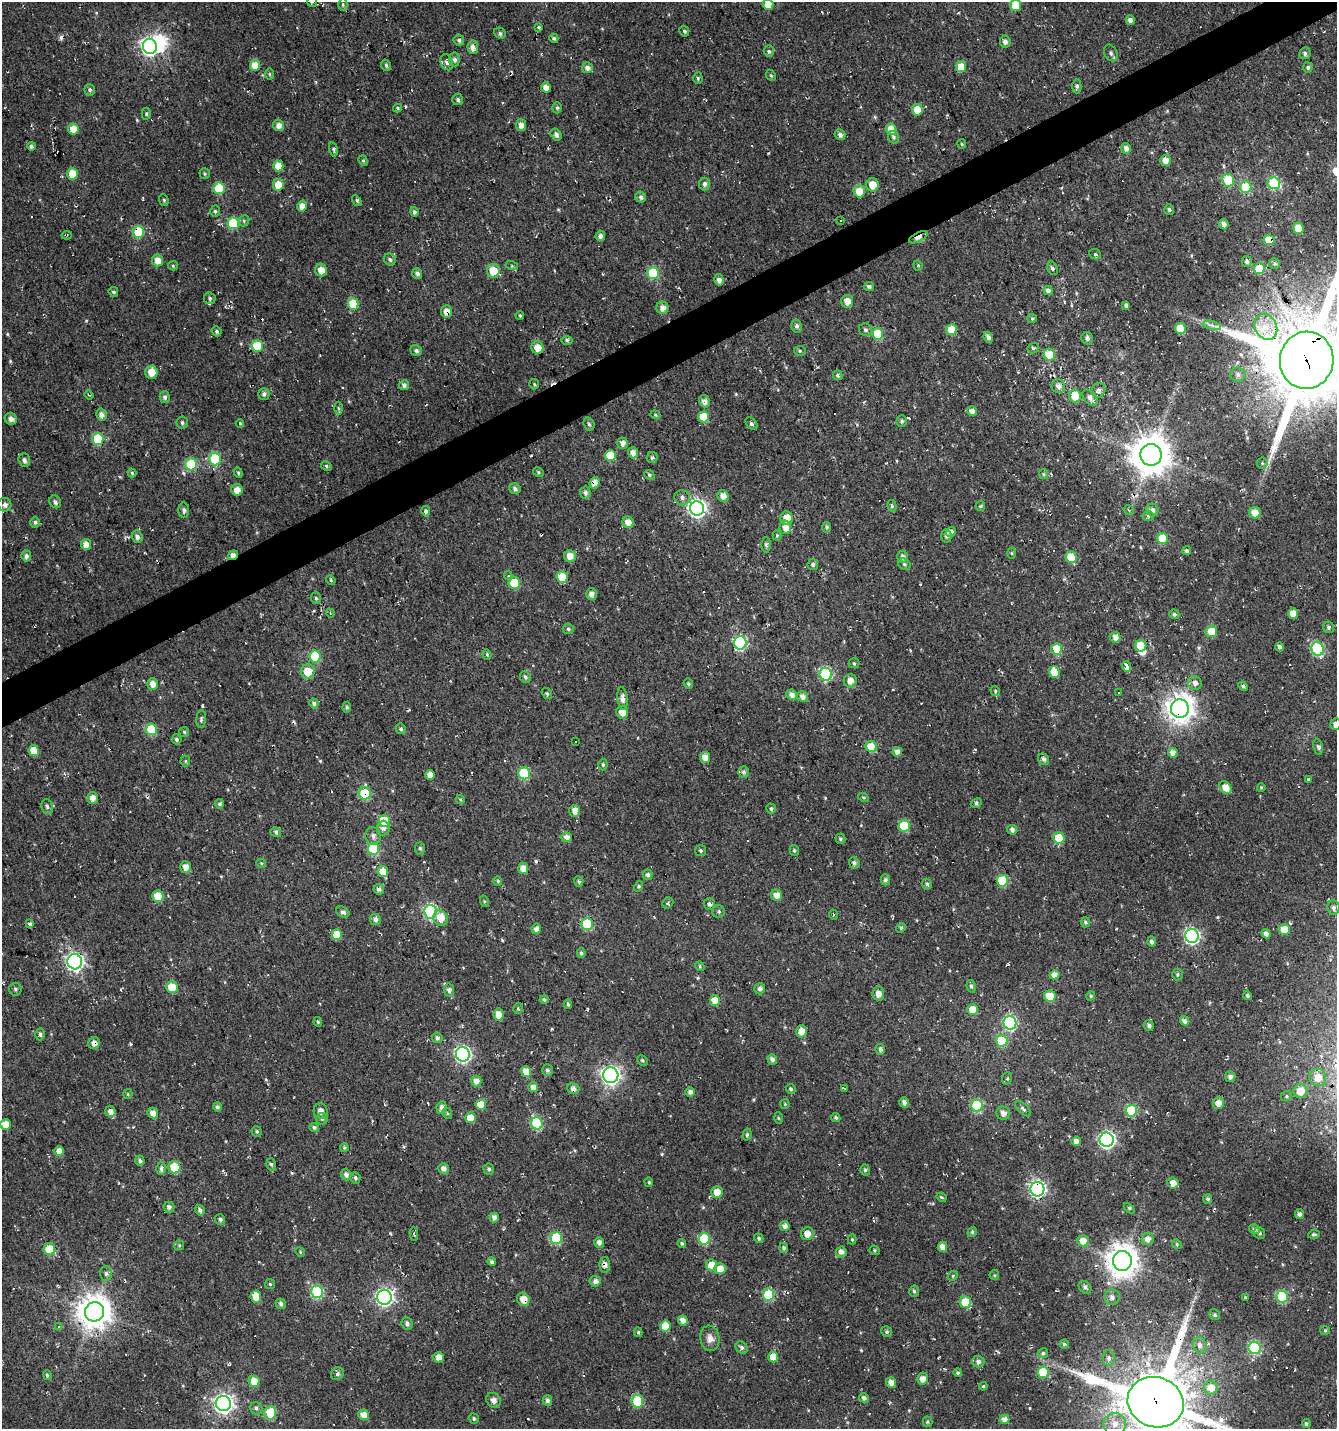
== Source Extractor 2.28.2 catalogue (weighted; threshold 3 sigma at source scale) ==
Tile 10 of 4 x 4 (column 2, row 3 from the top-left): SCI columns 1486-2820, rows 1429-2855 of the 5583 x 5711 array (HDU 1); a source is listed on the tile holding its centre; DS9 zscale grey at full resolution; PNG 1339 x 1431 px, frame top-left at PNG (2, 2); each listed source drawn as its Kron ellipse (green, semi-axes under 4 px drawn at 4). Shown black and unused: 3% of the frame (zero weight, under 3 of 4 exposures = <1% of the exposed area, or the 3 px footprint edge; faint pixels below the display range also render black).
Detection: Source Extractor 2.28.2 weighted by HDU 2 'WHT'; one run over the whole footprint, this tile lists its part. Background -0.00333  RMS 0.01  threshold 0.0457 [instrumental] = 3 sigma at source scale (4.5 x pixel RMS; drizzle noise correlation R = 1.50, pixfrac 1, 0.0396/0.0396 arcsec/px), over >= 5 px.
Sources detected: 577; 2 inside a brighter object's white glare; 28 cosmic-ray / hot-pixel residue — neither listed nor drawn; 1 inside a brighter listed object's ellipse — not listed separately; of the other 546, all 500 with FLUX_AUTO >= 1.1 (the completeness limit of this list) listed and drawn (46 fainter detections not listed), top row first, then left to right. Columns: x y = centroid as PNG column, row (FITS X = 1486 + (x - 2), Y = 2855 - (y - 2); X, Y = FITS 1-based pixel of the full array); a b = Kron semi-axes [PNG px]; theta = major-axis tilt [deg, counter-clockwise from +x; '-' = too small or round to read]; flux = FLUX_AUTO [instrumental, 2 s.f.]
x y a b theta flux
312 2 5 5 - 2
768 4 5 5 - 13
343 5 6 4 -90 1.7
1016 5 6 5 - 29
1130 20 5 4 - 4.9
539 27 3 3 - 1.7
684 31 5 4 - 2
500 33 6 5 - 2.1
554 38 4 4 - 1.6
459 40 6 5 - 2.8
1005 42 6 5 - 4
150 46 7 7 - 340
473 47 7 5 -83 6.3
769 51 6 5 - 2.2
1111 53 9 6 -64 2.9
1305 53 6 5 - 2.4
454 59 7 5 -84 3.5
447 62 8 6 -67 4.1
255 65 5 5 - 18
386 65 6 4 -74 1.9
961 67 5 5 - 16
1308 67 5 5 - 2.2
587 68 5 5 - 5.1
269 74 6 4 -89 1.2
771 75 6 4 -66 1.5
698 78 5 4 - 1.7
1077 86 7 4 89 2.6
546 87 5 5 - 7.2
90 90 6 5 - 2.6
458 99 6 5 - 2.2
398 108 4 4 - 1.3
557 108 5 5 - 1.7
917 110 5 5 - 16
146 114 6 4 -89 1.6
279 125 6 5 - 6.2
521 125 6 5 - 6.4
73 129 5 5 - 15
891 129 5 5 - 19
556 134 6 5 - 3.5
840 135 6 5 - 3.6
894 137 6 5 - 2.3
962 144 5 4 - 1.1
31 146 4 4 - 2.4
1126 148 5 5 - 5.2
333 149 7 4 -76 1.9
1166 160 5 5 - 8.2
363 161 5 4 - 1.5
278 166 5 5 - 17
72 174 5 5 - 21
205 174 5 5 - 1.6
1228 180 6 6 - 39
1274 183 6 6 - 64
705 184 6 5 - 3.2
278 185 6 5 - 19
872 185 6 6 - 15
1246 187 6 5 - 54
219 188 6 5 - 54
859 191 6 5 - 17
641 197 5 5 - 3.1
164 200 6 4 -69 1.5
357 201 6 3 -58 1.5
302 206 5 5 - 8.7
1169 209 5 5 - 1.8
215 211 5 4 - 1.8
414 212 5 4 - 2.4
244 221 6 5 - 1.7
840 221 3 3 - 8.5
233 223 6 5 - 54
1224 224 5 4 - 4
1298 228 5 5 - 13
138 232 6 5 - 63
67 235 5 3 - 1.2
600 236 5 5 - 4.2
918 237 10 4 28 14
1269 240 5 5 - 17
1095 254 6 5 - 2
390 259 6 5 - 2.5
158 260 6 5 - 11
1247 261 5 5 - 3
1275 263 5 5 - 2.1
918 265 5 4 - 1.4
173 266 5 4 - 1.1
512 266 6 4 -18 1.3
1052 268 7 5 -62 2.7
1259 269 5 5 - 33
321 270 6 6 - 11
493 271 7 6 - 21
417 273 5 5 - 3.7
653 273 6 5 - 71
719 280 6 5 - 4.6
869 287 5 4 - 3.2
1048 291 5 4 - 3.5
113 292 5 4 - 2
210 298 6 6 - 2.4
847 301 6 6 - 7.6
353 304 6 5 - 40
1126 305 4 3 - 2.5
662 308 6 6 - 5.7
446 311 6 5 - 8.3
520 315 4 3 - 1.3
1032 318 5 4 - 1.2
1212 325 9 4 -13 3.4
797 326 6 5 - 2.9
1266 327 13 11 -61 17
1180 328 5 5 - 26
865 330 7 6 - 2.6
951 330 5 5 - 20
217 331 5 4 - 2.3
878 334 6 5 - 35
988 337 5 4 - 4.1
1087 338 6 5 - 3.5
567 340 6 4 -1 1.8
257 346 6 5 - 46
537 347 6 6 - 11
1033 348 6 5 - 2.1
416 351 6 5 - 2.9
800 351 5 5 - 1.4
1049 355 6 5 - 28
1307 360 28 26 81 13000
151 372 6 6 - 13
838 375 5 4 - 2.8
1238 375 8 7 - 3.9
534 384 5 4 - 1.2
404 385 5 5 - 3.3
1058 386 7 6 - 5.6
1098 390 7 6 - 3.6
264 394 6 5 - 3.2
89 395 5 3 - 1.2
1075 396 6 6 - 21
165 397 6 5 - 2.6
1090 398 9 5 -51 5.4
704 401 6 5 - 4.7
338 408 6 4 -87 1.4
972 411 5 5 - 6.5
101 415 6 5 - 5.1
655 415 5 4 - 1.2
704 417 5 5 - 27
11 419 6 5 - 5.8
902 421 6 5 - 2.2
182 423 6 5 - 2.2
240 423 4 3 - 1.6
589 424 7 5 -71 2.1
751 424 7 5 -50 2.5
98 439 6 5 - 49
623 443 5 5 - 5.6
633 453 6 5 - 6.4
1151 455 11 10 - 2800
610 456 5 5 - 31
652 458 5 5 - 2
215 459 6 6 - 75
24 460 7 5 -71 3.6
1262 463 5 5 - 1.5
191 464 6 6 - 60
326 466 6 4 -29 1.8
538 472 5 4 - 1.4
132 473 4 4 - 1.5
238 473 5 4 - 1.5
1043 474 5 4 - 1.3
649 475 5 4 - 1.8
594 483 6 4 68 7.6
515 489 6 5 - 3.2
237 490 6 5 - 8.1
585 493 6 5 - 4
723 496 6 5 - 7.8
682 498 8 7 - 3.9
55 502 6 5 - 2.6
5 505 7 6 - 3.3
892 506 6 4 -76 1.7
980 506 5 4 - 1.2
697 508 7 7 - 360
184 510 7 5 90 3.6
1129 510 5 3 - 1.2
1152 510 6 6 - 4.2
426 511 5 4 - 2.3
1255 513 6 5 - 10
1148 516 5 5 - 2
787 518 7 6 - 14
35 522 5 5 - 2.7
628 522 6 5 - 8.5
785 527 7 5 -80 8.1
827 527 5 4 - 1.8
951 532 5 4 - 4.4
777 535 5 4 - 1.2
137 536 6 5 - 3.9
946 536 6 5 - 2.3
1162 538 5 5 - 36
86 544 5 5 - 9.8
766 545 7 5 -89 2.3
1187 551 4 4 - 2.1
1012 553 5 3 - 1.1
233 555 5 4 - 9.2
26 556 5 5 - 4.2
570 556 6 6 - 9.5
903 557 6 5 - 3.9
1071 557 6 5 - 23
813 564 5 5 - 2.8
904 564 6 5 - 2.1
508 575 4 3 - 1.2
562 577 6 5 - 23
331 580 5 4 - 1.4
514 583 6 5 - 39
592 594 6 5 - 5.3
316 598 6 5 - 1.7
330 613 4 3 - 1.1
1174 614 5 4 - 2.2
1293 614 5 5 - 11
1328 627 6 5 - 2.2
568 629 5 5 - 1.9
1211 631 6 5 - 20
1115 637 5 5 - 5.6
740 643 7 6 - 130
1141 646 5 5 - 30
1279 647 4 4 - 3.6
1056 649 5 5 - 38
1317 649 7 6 - 120
487 654 5 4 - 1.3
315 656 6 5 - 52
854 663 5 5 - 1.3
1127 667 6 3 -69 42
308 671 7 7 - 20
1054 672 6 5 - 16
826 674 6 6 - 110
525 677 6 5 - 2.6
850 681 6 6 - 7.2
1195 683 7 6 - 4.5
153 684 6 5 - 7.2
688 684 5 4 - 1.5
1243 686 5 4 - 2.6
995 691 5 4 - 1.5
1119 692 3 3 - 2.4
547 693 6 5 - 1.9
792 695 5 5 - 5.9
802 696 6 5 - 5.7
622 698 11 5 -85 5.8
314 703 5 4 - 2.7
347 707 5 4 - 1.7
1180 709 9 9 - 1200
622 712 6 6 - 8
201 719 8 5 83 2
1336 724 6 5 - 6.7
151 729 6 5 - 46
401 729 5 5 - 2.1
184 732 5 5 - 1.7
176 739 5 5 - 2
576 741 3 3 - 27
871 747 6 5 - 25
1318 747 8 5 -81 2.7
34 750 5 5 - 14
897 752 5 4 - 5.9
1173 753 5 4 - 5.9
705 757 5 5 - 8.4
1044 759 6 5 - 3.7
185 761 5 5 - 1.5
603 765 6 4 -89 1.5
743 772 5 5 - 3
524 773 6 6 - 58
430 775 5 5 - 8
1308 779 3 3 - 1.9
1225 787 7 5 -48 11
1261 787 4 3 - 1.3
365 793 6 6 - 45
863 797 6 3 -30 1.2
93 798 6 5 - 6.3
460 800 4 4 - 1.5
976 803 6 4 25 1.9
220 804 5 4 - 2.2
47 807 7 5 -71 3.1
771 809 5 5 - 2.1
575 811 6 5 - 7.2
384 821 6 5 - 47
904 826 6 5 - 40
383 828 7 6 - 4.1
1012 830 5 4 - 3.8
276 832 5 5 - 2
373 836 8 7 - 4.5
567 837 5 5 - 5.7
1059 838 5 5 - 33
840 839 5 5 - 1.8
420 848 6 5 - 2.1
373 849 6 5 - 61
794 850 5 4 - 1.6
701 851 5 5 - 1.7
261 863 5 4 - 1.2
854 863 6 5 - 3
185 867 6 5 - 8.4
523 869 5 5 - 10
383 872 5 5 - 14
648 875 5 5 - 2.9
885 880 5 5 - 3
498 881 5 4 - 1.4
579 881 5 4 - 1.8
1002 881 6 5 - 53
927 884 5 4 - 2.6
639 886 5 4 - 1.4
379 889 5 5 - 4
776 895 5 5 - 7.9
158 896 6 5 - 27
484 901 6 4 -72 1.1
668 903 6 5 - 1.8
709 904 6 5 - 3
1333 907 7 6 - 3.5
719 911 6 6 - 2.1
343 912 7 5 -33 2.9
430 912 7 6 - 150
833 915 5 3 - 1.1
441 918 8 7 - 13
375 919 5 5 - 4
1085 922 5 4 - 1.9
30 924 3 3 - 2.6
587 924 6 5 - 60
901 928 5 4 - 1.7
536 929 5 4 - 5.9
1284 930 5 5 - 22
1266 934 5 4 - 3.9
337 935 5 5 - 17
1192 936 7 6 - 210
1151 942 5 4 - 3.2
581 953 5 4 - 1.7
75 962 7 7 - 330
700 966 5 4 - 1.4
1177 974 6 5 - 1.9
1054 975 5 4 - 7.1
971 986 6 4 -80 2.4
172 987 6 6 - 20
15 989 6 6 - 2.1
760 989 5 5 - 3.6
449 990 7 5 -81 3.7
878 993 7 6 - 6.8
1247 995 5 4 - 1.8
1050 996 6 5 - 28
1091 996 5 4 - 1.2
544 1000 4 4 - 2.3
715 1000 5 5 - 13
568 1004 4 3 - 1.6
518 1009 5 5 - 1.3
973 1009 5 5 - 15
499 1015 6 5 - 11
1185 1021 5 4 - 3.8
318 1022 5 3 - 1.4
1010 1023 7 6 - 140
1149 1025 5 4 - 3.2
801 1031 6 5 - 8
40 1034 6 4 -88 2.1
437 1038 5 5 - 2.4
1002 1041 6 5 - 51
94 1043 6 5 - 6.1
880 1049 5 5 - 3.2
463 1054 7 7 - 240
772 1059 5 4 - 3.9
642 1060 5 5 - 1.6
547 1070 6 5 - 2.8
526 1072 5 5 - 14
611 1075 8 7 - 400
1230 1077 5 5 - 3.7
1318 1077 8 8 - 13
1007 1078 6 5 - 1.4
476 1081 5 5 - 7.5
533 1087 5 5 - 6.5
573 1089 6 5 - 4.6
791 1089 5 4 - 1.6
844 1089 3 2 - 1.3
1300 1091 7 7 - 16
690 1092 5 4 - 3.7
128 1094 5 4 - 1.4
1286 1096 6 5 - 1.7
904 1102 5 5 - 3.6
1218 1103 6 5 - 9
481 1104 5 5 - 13
785 1104 5 4 - 1.2
977 1106 6 6 - 76
217 1107 5 4 - 2.7
441 1107 6 5 - 4.3
1023 1109 9 5 -44 2.5
110 1111 5 5 - 6.3
321 1111 7 7 - 5.1
1131 1111 6 6 - 55
153 1113 5 5 - 8.3
447 1113 6 4 -71 1.3
1003 1113 7 6 - 5.8
470 1118 5 5 - 17
778 1118 6 4 -87 1.1
836 1118 5 4 - 1.8
322 1119 6 6 - 1.9
537 1123 6 6 - 89
5 1124 5 5 - 12
314 1128 4 4 - 2.3
257 1131 5 5 - 1.6
747 1135 6 4 72 1.7
1107 1140 7 7 - 280
1076 1141 5 4 - 6.3
344 1147 4 4 - 1.5
59 1151 5 5 - 9.4
140 1161 5 4 - 2.4
271 1164 6 5 - 2
174 1167 6 6 - 30
444 1168 5 5 - 4.9
161 1169 6 5 - 3.6
489 1169 6 5 - 2.5
865 1170 5 5 - 2
346 1175 6 5 - 3.7
355 1178 6 5 - 2
649 1182 5 4 - 1.2
1173 1183 5 5 - 8
1037 1189 7 7 - 260
717 1192 6 5 - 11
941 1197 5 3 - 1.4
1208 1199 5 4 - 2.2
169 1207 5 5 - 3.6
1129 1208 6 4 -45 1.4
200 1210 5 4 - 2.7
1300 1214 5 4 - 3.5
494 1218 5 4 - 5
220 1219 5 5 - 2.3
785 1226 5 4 - 5.8
1254 1229 5 5 - 3.9
972 1232 5 4 - 1.7
1260 1233 6 5 - 2.4
414 1234 7 2 -87 1.2
807 1234 6 6 - 8.6
1314 1234 6 4 5 1.8
556 1238 6 6 - 68
759 1238 5 4 - 2.1
704 1239 6 5 - 61
852 1239 5 4 - 1.3
1148 1239 6 6 - 6.4
1083 1241 5 5 - 10
599 1242 5 5 - 4.3
682 1243 4 4 - 1.9
1177 1244 5 3 - 1.8
179 1245 5 5 - 1.3
942 1247 5 5 - 7.3
784 1248 5 4 - 2.4
49 1249 6 6 - 28
875 1250 5 4 - 1.4
300 1252 5 4 - 1.3
841 1252 5 5 - 4.7
1122 1261 10 9 - 1600
492 1262 4 4 - 3.3
605 1265 8 5 -89 4.8
711 1265 5 5 - 13
720 1269 5 5 - 12
106 1274 7 6 - 2.6
994 1275 5 4 - 1.2
953 1276 5 4 - 1.4
595 1281 5 5 - 4.7
270 1284 5 5 - 1.4
1085 1287 7 5 -44 2.9
914 1291 6 5 - 1.8
317 1292 6 6 - 94
768 1295 6 5 - 63
256 1296 6 5 - 17
384 1297 7 7 - 300
1112 1297 8 7 - 4.2
1245 1297 3 3 - 1.4
1282 1297 6 5 - 73
523 1299 7 6 - 11
965 1302 6 5 - 33
281 1304 5 5 - 3.1
94 1312 10 9 - 1900
1215 1315 6 5 - 1.9
683 1321 5 4 - 6.4
407 1323 6 5 - 3.1
59 1326 4 3 - 1.2
665 1326 5 5 - 22
1325 1330 5 4 - 1.4
638 1332 5 4 - 1.8
887 1332 6 5 - 2.1
710 1338 13 9 -80 7.2
1064 1344 4 4 - 1.9
1200 1345 8 6 -76 4.9
742 1348 7 5 -48 2.6
1255 1348 6 6 - 98
1043 1353 5 4 - 2.2
439 1357 5 5 - 7.4
773 1357 5 5 - 15
1109 1358 8 6 -88 3
978 1362 6 6 - 3.9
1043 1372 5 5 - 49
958 1373 4 4 - 1.6
337 1374 7 6 - 2.6
47 1375 5 4 - 1.8
922 1379 6 5 - 6.3
254 1381 6 5 - 17
891 1383 5 5 - 7.1
983 1386 4 3 - 1.2
1211 1388 7 7 - 12
864 1398 5 4 - 3.6
493 1400 8 6 -46 5.9
547 1400 5 4 - 3.1
637 1401 6 5 - 51
1156 1402 28 25 -19 9300
223 1404 7 7 - 460
256 1408 6 5 - 2.4
270 1413 6 6 - 47
364 1415 5 5 - 10
474 1419 5 5 - 1.8
1004 1419 5 4 - 6.4
928 1422 5 5 - 1.7
1115 1424 11 11 - 11
1306 1424 4 4 - 2
Overlapping masked pixels (flux is a lower limit): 27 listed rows (the first 20) at x y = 891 129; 219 188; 138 232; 918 237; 1269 240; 869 287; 446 311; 878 334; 1307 360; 594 483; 785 527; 233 555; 1056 649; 1180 709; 365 793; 384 821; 383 828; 430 912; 75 962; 1010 1023
Isophote crosses this tile's border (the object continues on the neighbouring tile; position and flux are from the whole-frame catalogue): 6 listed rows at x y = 312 2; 768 4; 1016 5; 1307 360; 1336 724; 1156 1402